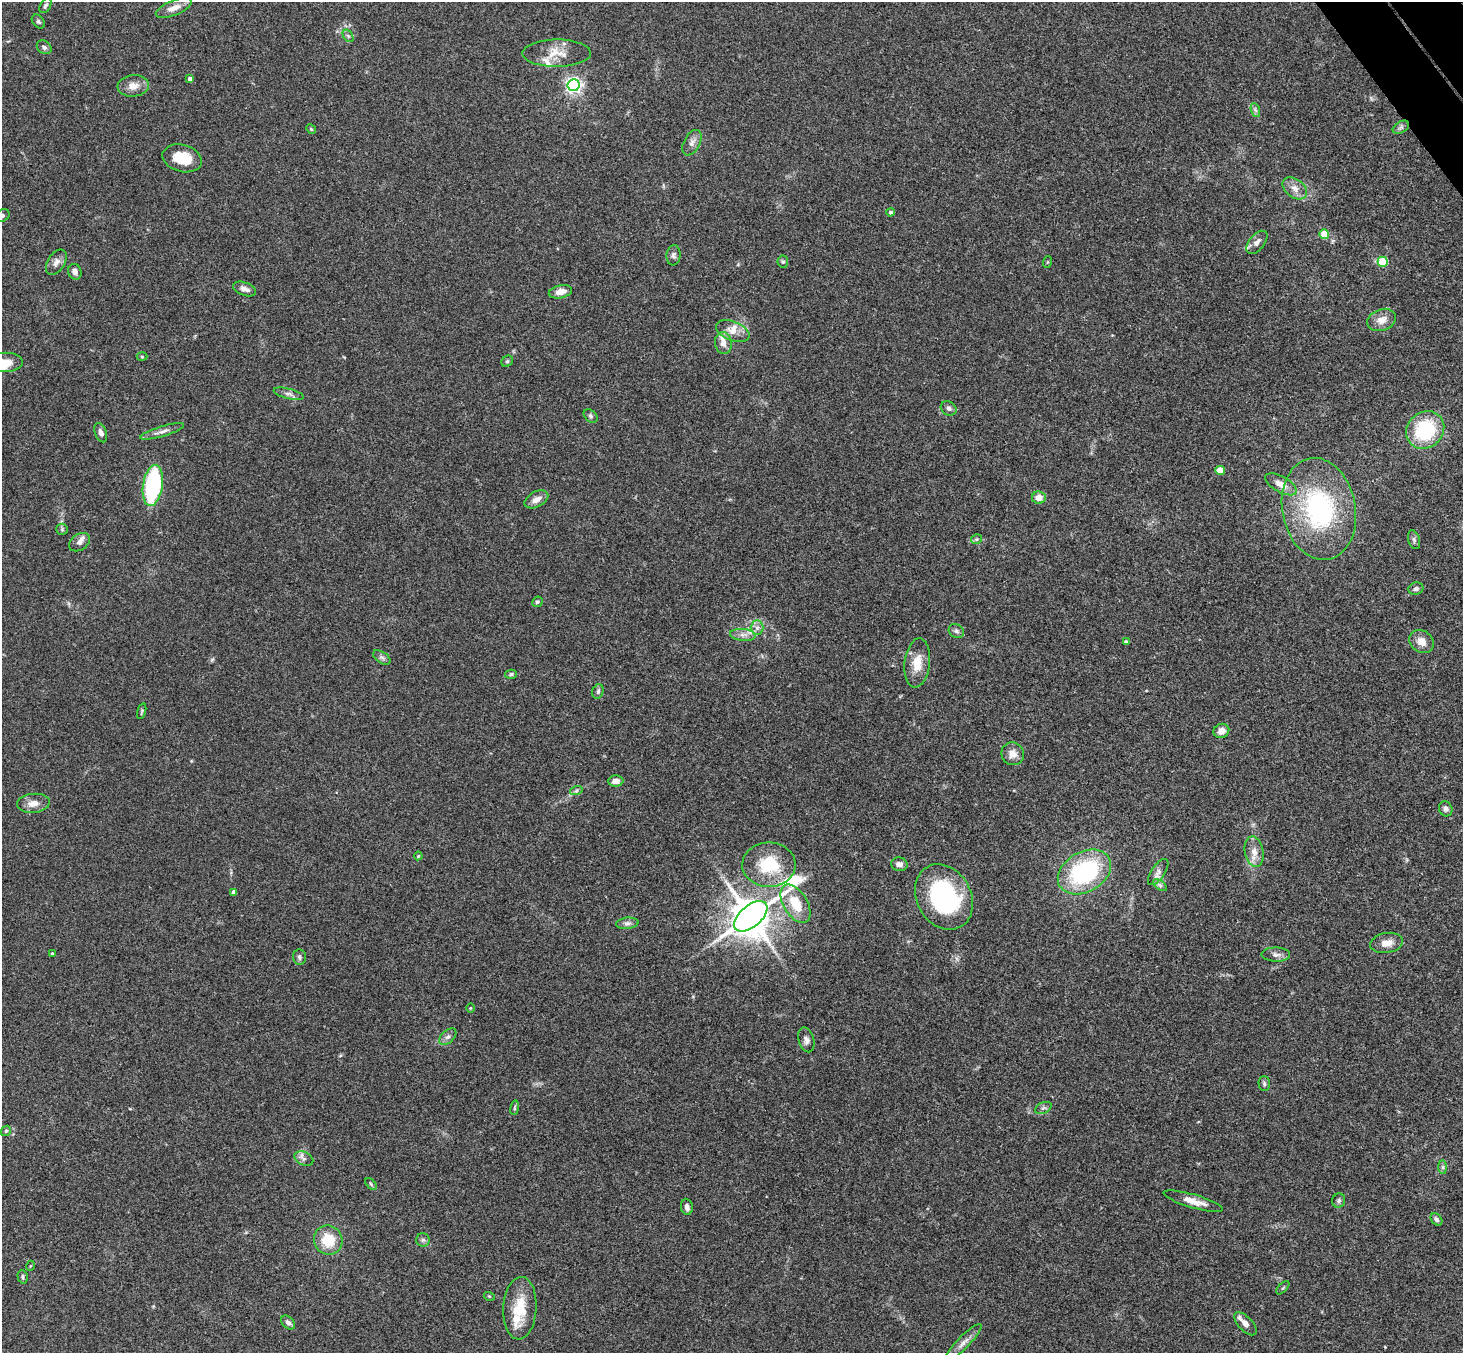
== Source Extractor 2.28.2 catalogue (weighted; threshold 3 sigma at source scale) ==
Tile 10 of 4 x 4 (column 2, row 3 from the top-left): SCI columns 1514-2974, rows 1681-3031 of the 5945 x 5926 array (HDU 1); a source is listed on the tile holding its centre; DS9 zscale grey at full resolution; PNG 1465 x 1355 px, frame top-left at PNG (2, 2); each listed source drawn as its Kron ellipse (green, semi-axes under 4 px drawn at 4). Shown black and unused: <1% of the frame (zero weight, under 3 of 4 exposures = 6% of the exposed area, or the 3 px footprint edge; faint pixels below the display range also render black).
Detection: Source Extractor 2.28.2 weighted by HDU 2 'WHT'; one run over the whole footprint, this tile lists its part. Background 0.188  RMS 0.008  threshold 0.0361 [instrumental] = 3 sigma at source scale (4.5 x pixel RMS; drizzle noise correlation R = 1.50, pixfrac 1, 0.05/0.05 arcsec/px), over >= 5 px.
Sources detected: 114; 1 cosmic-ray / hot-pixel residue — neither listed nor drawn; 6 inside a brighter listed object's ellipse — not listed separately; the other 107 listed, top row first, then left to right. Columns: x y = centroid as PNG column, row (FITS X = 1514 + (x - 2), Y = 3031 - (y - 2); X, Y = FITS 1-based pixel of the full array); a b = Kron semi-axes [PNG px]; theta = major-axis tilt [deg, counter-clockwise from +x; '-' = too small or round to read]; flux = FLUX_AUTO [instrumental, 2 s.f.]
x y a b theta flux
45 6 8 5 59 1.7
174 8 19 7 22 7.3
38 22 8 5 -50 1.6
348 36 7 4 -55 1.6
44 47 8 6 -36 2.1
557 53 34 13 0 16
190 79 4 4 - 2.8
574 85 6 6 - 250
133 86 15 10 5 7.4
1255 110 7 4 -71 1.7
1401 127 9 5 30 2
311 129 5 4 - 0.88
692 143 14 8 62 4.5
182 158 20 13 -16 20
1295 188 14 9 -38 6.5
891 212 4 4 - 1.8
2 216 8 6 31 2.4
1324 234 5 5 - 17
1257 242 14 7 50 4.3
673 255 10 7 86 2.5
56 262 14 8 57 4.4
783 262 6 5 - 1.4
1047 262 6 3 70 0.85
1383 262 5 5 - 36
75 272 8 6 -71 3.7
245 289 12 6 -20 4.5
560 292 12 6 12 7.1
1382 320 15 10 19 7.5
733 331 17 9 -21 8.5
723 343 11 8 -80 5.5
142 357 5 3 - 0.76
507 361 6 5 - 1.2
6 362 17 9 0 9.3
289 394 15 5 -14 3.3
949 408 8 6 -28 2.5
590 416 8 5 -42 1.7
1425 430 20 17 42 54
162 431 23 5 17 4.6
101 433 10 6 -69 3.7
1220 470 5 4 - 18
1281 484 17 8 -29 7.5
153 485 21 10 81 90
1039 498 7 6 - 6.9
536 499 13 7 28 5.4
1319 509 51 36 -79 110
62 529 6 5 - 1.4
976 539 5 5 - 1.2
1414 540 9 5 -74 2.1
79 542 11 8 35 3.9
1416 589 7 6 - 2.2
537 602 5 5 - 1.4
757 628 7 6 - 3.1
956 631 8 6 -35 2.1
743 635 13 6 -6 4.2
1422 641 13 10 -37 7.2
1126 642 4 3 - 1.6
382 657 10 5 -33 2.4
917 663 25 12 83 14
511 674 6 4 11 1.4
598 691 7 5 74 1.7
142 711 8 3 74 1.1
1221 731 8 7 - 6
1013 754 11 11 - 6.9
616 781 7 5 2 4.8
576 791 6 4 18 1.4
33 803 16 9 5 7.4
1446 809 7 6 - 2.7
1254 852 15 9 -80 7.4
418 856 4 4 - 0.79
899 864 8 7 - 3.8
769 865 27 22 0 36
1084 872 28 20 30 94
1158 872 15 6 55 4.3
1160 885 8 4 -37 1.8
234 892 4 4 - 3.8
944 897 34 27 -61 110
796 904 21 12 -59 21
751 916 20 10 40 2700
627 923 11 5 5 2.9
1387 943 16 10 10 8.1
52 954 3 3 - 1
1276 955 14 7 -1 3.7
299 957 8 6 -87 2.1
470 1008 4 3 - 0.63
448 1037 10 6 43 2.9
806 1040 13 7 -73 3.8
1264 1084 7 5 -88 1.7
515 1108 7 3 81 1.1
1043 1108 9 5 24 2.1
6 1131 5 4 - 1.1
304 1159 10 6 -25 2.9
1443 1167 7 4 -90 1.6
371 1184 7 4 -46 1.2
1193 1201 31 6 -16 9.9
1339 1201 7 6 - 1.8
687 1207 8 6 -83 3.2
1436 1219 7 5 -50 2.1
328 1240 15 14 - 21
423 1240 6 6 - 1.9
30 1266 5 3 - 0.67
23 1277 7 5 -76 1.4
1283 1288 8 3 45 1
489 1296 5 3 - 0.86
520 1308 31 16 87 24
288 1323 8 5 -43 2.7
1245 1324 14 7 -47 4.2
963 1343 25 6 45 6.2
Isophote crosses this tile's border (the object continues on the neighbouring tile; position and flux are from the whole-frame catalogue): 2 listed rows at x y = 2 216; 6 362